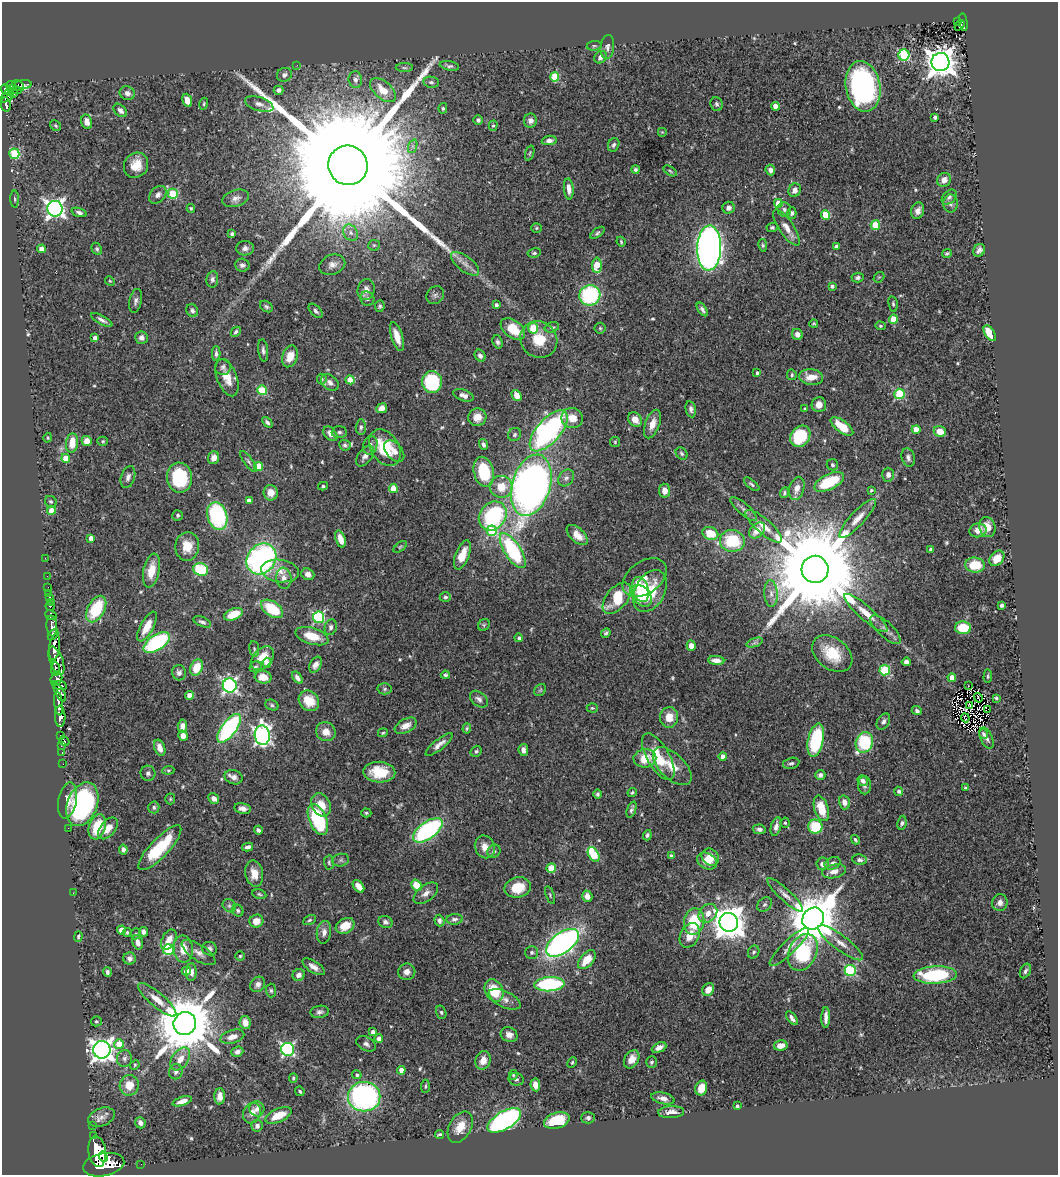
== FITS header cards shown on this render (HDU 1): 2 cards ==
NAXIS1  =                 1056
NAXIS2  =                 1173

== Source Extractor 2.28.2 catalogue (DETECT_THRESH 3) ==
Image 1056 x 1173 px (HDU 1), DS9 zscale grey, 1 PNG px = 1 image px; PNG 1060 x 1177 px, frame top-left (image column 1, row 1173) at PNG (2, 2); each listed source drawn as its Kron ellipse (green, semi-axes under 4 px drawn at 4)
Background 0.613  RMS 0.022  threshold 0.0651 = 3 sigma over >= 5 px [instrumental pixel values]
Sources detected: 556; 3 with non-positive FLUX_AUTO (blend fragments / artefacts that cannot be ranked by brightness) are neither listed nor drawn; of the other 553, the 500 brightest by FLUX_AUTO listed and drawn (53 fainter detections omitted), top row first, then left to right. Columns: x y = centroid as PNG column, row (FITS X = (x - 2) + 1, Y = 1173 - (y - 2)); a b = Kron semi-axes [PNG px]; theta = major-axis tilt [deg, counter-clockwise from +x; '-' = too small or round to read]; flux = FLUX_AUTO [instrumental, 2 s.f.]
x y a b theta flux
958 21 3 2 - 7.8
963 22 9 3 -80 63
959 25 6 3 52 28
594 46 7 4 8 2.6
607 47 12 7 85 6.3
904 55 5 5 - 130
600 57 7 5 38 6
940 62 9 9 - 2300
297 65 2 2 - 5.9
449 66 10 4 -11 3.8
404 68 9 4 0 2.7
284 75 8 6 24 4.8
555 77 5 4 - 49
355 80 8 6 -83 5.6
431 82 8 5 -8 3.8
23 84 8 4 3 58
11 85 5 3 - 180
18 86 6 4 -39 96
863 86 25 17 -79 330
6 89 5 4 - 280
15 90 7 3 -15 120
278 90 5 4 - 7.3
383 90 15 8 -42 24
10 92 4 2 - 110
127 93 8 7 - 6.9
13 94 4 3 - 77
6 97 7 4 25 150
187 100 7 4 -69 13
6 104 7 5 -80 140
204 104 6 3 72 1.9
259 104 15 7 -17 9.1
716 104 7 6 - 3.8
775 106 4 4 - 19
443 108 5 4 - 2.5
120 110 8 5 -44 5.6
935 117 4 4 - 2.9
478 120 5 5 - 4.5
530 121 7 6 - 8.2
87 122 7 5 -75 8.7
56 126 6 5 - 2.5
493 126 5 4 - 2.1
662 132 5 4 - 1.8
549 140 7 4 5 6
614 145 7 5 66 3.7
413 146 7 4 72 3.4
530 153 8 4 71 2
14 154 5 5 - 79
136 165 13 11 53 24
348 165 20 19 - 120000
635 169 4 4 - 2.9
770 170 5 4 - 5.6
670 171 7 3 -32 1.9
944 180 7 6 - 10
569 189 10 5 -85 10
795 190 7 6 - 9.1
173 194 5 5 - 78
158 195 10 7 46 6.9
949 197 9 6 44 4.5
236 198 13 8 18 8.1
15 199 8 4 -88 2.5
778 203 4 4 - 23
951 203 9 7 88 6
191 208 4 3 - 2.1
729 208 6 6 - 6.1
55 209 8 7 - 670
784 209 7 6 - 4.5
918 211 8 6 73 7.3
79 212 8 4 -18 3.9
792 213 5 4 - 3.6
825 215 5 4 - 51
875 225 5 4 - 46
772 227 5 4 - 2.5
536 228 5 5 - 1.9
786 228 21 7 -56 14
351 233 9 7 -55 6.4
597 233 8 4 38 2.8
232 234 4 3 - 3.2
621 242 5 3 - 1.8
374 245 6 5 - 2.1
763 245 6 4 -80 2.1
837 247 4 4 - 7.2
245 248 9 7 2 6.3
709 248 22 12 88 1100
41 249 4 4 - 11
97 249 6 5 - 2.7
979 250 7 5 58 5.9
534 253 7 4 9 2.5
947 253 5 4 - 2.2
465 264 17 7 -38 11
242 265 7 6 - 4.9
332 265 13 10 21 9.9
597 265 7 5 89 34
879 277 6 4 41 2
858 278 6 5 - 4.1
212 279 8 6 82 4.2
110 281 5 4 - 1.9
832 286 4 4 - 3.7
366 290 10 8 79 8.7
435 295 9 8 - 5
590 295 10 10 - 150
367 299 7 6 - 4.6
136 301 12 6 79 5.6
893 304 8 4 -80 2.7
496 305 3 3 - 3.6
380 306 6 5 - 2.8
266 307 7 5 -33 2.9
702 309 7 4 -56 4.1
192 311 7 5 -55 4.3
316 311 8 5 -47 4.3
893 319 5 4 - 23
102 320 12 4 -30 5.5
814 324 4 3 - 1.9
880 326 5 4 - 2
552 327 7 5 17 3
533 328 5 5 - 45
600 328 5 5 - 2.3
513 329 14 8 -36 36
236 332 6 4 45 3
990 333 9 5 -59 34
797 334 6 5 - 7.9
397 337 15 5 -73 20
95 338 4 4 - 6.5
141 338 6 6 - 6.2
539 340 19 17 -41 37
497 342 7 5 -71 3.6
263 350 11 5 -84 4.7
216 354 7 4 -89 4
290 356 11 7 71 18
480 356 6 5 - 4.7
223 367 8 8 - 4.6
757 373 3 3 - 2.4
792 375 5 4 - 2.3
811 377 12 7 -6 21
227 378 19 10 -69 22
322 379 5 5 - 2.1
350 380 4 4 - 37
330 382 10 7 -38 7.2
432 382 11 10 - 99
262 390 5 4 - 69
899 394 5 5 - 120
463 395 10 5 -18 7.6
517 395 6 4 -57 13
819 404 7 7 - 12
382 408 5 5 - 10
691 409 8 5 -78 5.2
805 409 4 3 - 2.4
477 417 9 8 - 14
572 418 11 10 - 19
635 419 8 6 -47 13
267 422 6 4 -46 3.3
652 424 15 7 70 14
842 426 13 6 -36 40
361 427 8 5 88 4
916 430 4 4 - 19
549 431 25 11 49 360
940 431 6 5 - 20
339 432 7 6 - 4.2
330 434 8 5 -47 8.7
515 435 7 6 - 3.9
800 436 11 9 51 72
48 438 5 4 - 1.9
87 441 5 5 - 15
103 441 5 4 - 2
615 442 5 5 - 2
72 443 10 6 84 24
345 445 6 5 - 3.2
370 445 9 7 72 5.7
483 445 5 4 - 3.9
385 448 20 14 -57 62
394 451 12 8 -50 9.4
682 453 7 5 -46 3
365 456 12 6 54 8
66 458 4 4 - 22
214 458 6 5 - 10
908 458 9 6 -73 5.6
248 462 13 4 -53 4.1
832 465 6 5 - 2.6
258 466 4 4 - 46
484 472 15 10 -77 68
888 475 7 6 - 6.6
128 477 11 7 73 6.2
180 478 15 12 -82 97
566 478 9 7 51 5.8
829 482 16 7 26 73
752 484 9 4 -38 3.1
531 485 31 19 74 890
323 486 5 4 - 2.5
501 487 11 11 - 28
393 488 4 4 - 33
797 488 12 7 74 12
871 490 3 3 - 2.1
665 491 7 5 -83 12
271 493 8 7 - 15
784 493 5 4 - 2.7
249 501 4 4 - 11
51 502 6 5 - 2.7
744 509 17 5 -42 6.3
52 510 4 4 - 20
178 515 5 5 - 3
217 516 14 9 -73 150
493 516 15 13 51 170
858 518 25 7 47 17
764 526 23 7 -41 18
987 527 10 8 -76 15
757 530 9 6 45 17
978 530 9 7 13 11
492 531 5 5 - 82
710 533 8 6 -19 31
577 535 13 7 -43 16
91 538 4 4 - 7.9
340 539 9 4 -71 16
732 541 12 11 - 69
187 546 14 12 83 23
400 547 8 4 36 2
931 549 4 3 - 2.9
513 551 20 8 -57 150
462 555 15 7 68 24
45 558 2 2 - 5.7
997 558 8 6 47 25
261 559 17 14 52 350
975 565 10 7 -5 38
201 569 7 6 - 74
815 569 13 13 - 45000
151 571 17 8 78 25
280 571 19 11 -8 19
308 574 6 5 - 8.4
47 576 2 2 - 7.2
284 578 10 7 -83 9
645 578 24 16 35 31
48 587 2 2 - 7.4
640 589 13 8 -73 37
650 591 22 15 61 57
48 593 2 2 - 6.3
771 594 13 7 -86 9.5
642 596 12 8 -48 44
49 597 3 3 - 37
445 597 5 5 - 2.9
617 598 18 10 51 56
51 602 2 2 - 7.9
1002 605 4 3 - 3.2
50 606 4 3 - 190
96 609 14 8 61 71
272 609 12 7 -34 57
866 613 28 7 -41 21
233 614 10 5 22 35
51 615 6 4 -24 190
319 617 6 5 - 180
202 622 9 4 -24 4.2
484 625 6 5 - 2.4
52 626 10 5 -87 870
147 627 16 6 62 24
331 627 8 6 77 4.5
963 628 8 6 -2 43
885 629 20 7 -43 10
606 633 5 4 - 2.9
53 634 6 4 48 380
312 636 17 8 -17 31
519 638 4 4 - 3.4
157 642 15 7 34 160
754 643 9 4 19 3.3
691 646 5 4 - 9.1
54 647 13 5 83 1500
254 649 8 5 -82 3.2
832 654 22 15 -38 45
262 658 14 9 47 31
716 660 8 4 -3 9.8
56 661 15 6 -70 930
906 662 4 4 - 5.5
267 663 5 4 - 6.7
315 665 9 5 60 9
256 667 6 5 - 2.9
197 668 8 6 69 28
55 669 7 3 86 230
885 670 5 5 - 93
179 673 8 6 -76 5.8
445 675 4 4 - 2.5
988 676 7 4 87 2.3
263 677 8 6 -7 16
56 678 7 5 76 410
297 678 7 4 -54 5.5
952 678 4 4 - 13
59 685 8 4 -11 350
230 685 7 7 - 390
968 686 2 2 - 9
385 689 7 5 2 2.9
540 690 7 5 45 2.4
60 692 10 4 -58 370
190 695 4 4 - 21
978 698 5 2 - 1.8
996 698 3 3 - 2.1
479 699 10 7 -39 6.1
309 701 11 9 -46 23
58 703 12 4 -82 930
272 705 7 5 -19 2.9
969 705 4 2 - 1.8
592 708 5 4 - 1.9
988 709 3 3 - 280
917 711 5 4 - 3.4
60 716 11 5 -88 1000
669 717 10 9 - 20
965 718 4 2 - 1.8
883 722 9 6 58 4.9
182 726 7 4 86 7.3
406 726 12 6 27 12
229 728 17 7 54 250
467 729 5 3 - 2.2
326 732 10 9 - 16
383 733 5 3 - 1.9
983 734 5 3 - 3.1
60 735 3 3 - 26
262 735 10 7 -85 510
183 736 5 4 - 10
987 738 11 6 -67 5.9
816 740 17 7 78 120
64 741 5 3 - 97
864 742 10 8 70 100
439 745 17 5 39 9.1
61 746 3 2 - 11
160 748 8 5 -70 11
523 750 6 4 -82 7.4
476 751 6 5 - 2.6
62 752 3 2 - 15
723 756 4 4 - 9.2
658 757 26 11 -60 51
645 758 11 9 9 27
791 763 8 5 13 3.8
63 764 2 2 - 8.5
672 766 24 12 -44 27
168 770 6 4 6 1.8
379 772 16 10 -2 39
148 773 8 7 - 5
820 775 5 5 - 4.6
234 777 9 7 -15 7.7
863 780 6 4 -49 5.7
864 785 9 6 -87 5.2
965 788 4 3 - 3.5
899 791 4 4 - 4.6
632 793 5 4 - 2.3
597 794 4 4 - 2.7
170 799 5 5 - 1.9
214 799 6 5 - 7.3
68 800 18 9 78 16
844 802 7 5 -75 9.4
82 804 23 15 69 240
321 805 12 9 -62 22
154 807 6 5 - 3.3
243 808 8 5 -10 6.5
821 808 13 7 -72 33
631 809 8 4 69 3.7
366 813 5 4 - 2.2
318 820 16 8 -67 120
785 823 5 4 - 2.2
902 823 7 4 81 3
776 826 9 5 75 6.9
97 827 13 8 71 46
815 827 7 7 - 57
68 828 2 2 - 54
108 828 13 7 50 16
759 829 6 4 -10 5.1
258 830 4 4 - 4.3
428 830 17 8 36 230
647 835 5 4 - 2.8
855 840 5 3 - 2.2
248 847 5 4 - 5
485 847 11 10 - 13
160 848 29 9 46 84
123 850 5 4 - 6.1
494 851 7 6 - 3.8
594 854 8 5 -61 71
671 856 3 3 - 3.1
710 857 9 8 - 16
341 860 8 6 15 3.7
860 860 7 5 -8 4.4
707 861 10 7 -27 17
329 862 7 5 -87 2.7
833 863 8 6 25 5.4
822 864 6 6 - 7.9
551 868 5 4 - 40
834 871 12 6 13 9.2
254 874 13 9 -79 17
417 885 6 5 - 31
359 886 7 4 -51 12
518 887 13 10 14 34
73 893 2 2 - 4.7
426 893 14 7 38 9.1
259 894 7 4 -12 2.5
550 895 9 4 -70 2.3
785 895 24 6 -43 11
587 896 5 5 - 11
1000 903 8 7 - 8.2
764 904 8 6 43 4.4
229 906 7 6 - 3.3
238 910 6 5 - 2.9
708 913 10 8 44 13
454 919 8 5 6 4.4
813 919 12 10 47 7900
309 920 7 4 27 2.4
256 921 7 6 - 17
439 921 6 5 - 4.2
385 922 7 6 - 4.5
694 922 13 10 81 62
729 922 9 9 - 2900
345 926 10 7 29 22
121 930 4 4 - 18
127 932 4 4 - 2.5
144 932 5 4 - 5.9
324 932 11 7 82 7.7
136 934 5 5 - 2.8
690 935 13 9 63 20
78 936 5 3 - 1.9
169 940 11 6 62 19
138 942 7 5 -73 7.4
562 943 19 10 36 590
841 943 27 7 -37 17
789 947 26 7 44 13
168 949 5 5 - 130
183 949 13 9 -84 22
209 949 7 6 - 4.9
532 952 6 6 - 3.4
754 952 7 5 64 3.4
803 952 19 13 64 120
199 953 19 8 -33 10
240 956 4 4 - 2.3
130 958 6 6 - 5.3
587 960 11 6 48 27
314 967 13 5 -33 8.8
850 970 5 5 - 150
186 971 5 4 - 14
1025 971 8 5 64 3.3
107 972 5 3 - 4.1
191 972 9 5 87 6.5
407 972 8 8 - 9.1
299 975 6 5 - 6.4
935 975 22 8 3 120
258 984 8 6 53 6.5
550 984 15 7 4 150
271 990 7 5 -86 2.7
708 990 7 5 53 15
494 991 12 8 -62 46
505 999 17 8 -25 11
157 1000 24 7 -40 18
320 1012 9 6 8 4.7
441 1012 7 5 -74 2.7
826 1017 10 4 88 7.5
792 1018 8 4 -53 5.5
96 1021 5 5 - 2.2
245 1022 6 5 - 12
185 1024 11 11 - 13000
373 1032 4 4 - 5.7
509 1035 8 7 - 8.2
232 1037 12 6 17 11
379 1038 4 4 - 6.6
119 1044 5 5 - 29
366 1044 10 6 -28 5
781 1045 7 5 11 12
659 1047 8 4 25 8.6
288 1049 6 6 - 260
102 1050 9 8 - 1100
237 1052 6 5 - 6
124 1059 8 7 - 5.4
180 1059 13 8 55 15
632 1059 10 7 60 13
483 1060 9 7 71 15
572 1062 5 4 - 2
652 1062 6 5 - 2.6
135 1065 5 4 - 1.9
401 1070 4 4 - 12
176 1072 8 7 - 5
357 1075 5 4 - 3
513 1075 5 4 - 2
293 1078 5 4 - 2.3
516 1079 7 6 - 3.6
129 1085 10 9 - 21
535 1085 6 5 - 11
425 1086 6 3 85 2
701 1088 7 5 76 19
300 1091 5 3 - 2.3
220 1096 8 5 88 9.3
364 1097 16 14 1 360
663 1098 12 5 -14 9
182 1101 10 4 18 9.4
737 1106 3 3 - 2.2
257 1109 7 7 - 6.8
671 1112 13 6 3 13
252 1113 10 8 64 11
278 1115 14 6 24 31
101 1117 14 9 21 10
588 1118 7 5 1 3.6
504 1120 19 9 30 390
557 1121 13 8 17 54
140 1123 6 5 - 5.8
92 1125 2 2 - 5.9
257 1126 6 5 - 5.9
460 1127 17 11 61 22
439 1134 4 3 - 2.8
93 1136 3 3 - 57
97 1151 15 8 -81 2800
103 1157 5 3 - 460
141 1164 2 2 - 4.7
104 1165 21 11 12 3800
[53 fainter detections neither listed nor drawn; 3 non-positive-flux detections neither listed nor drawn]